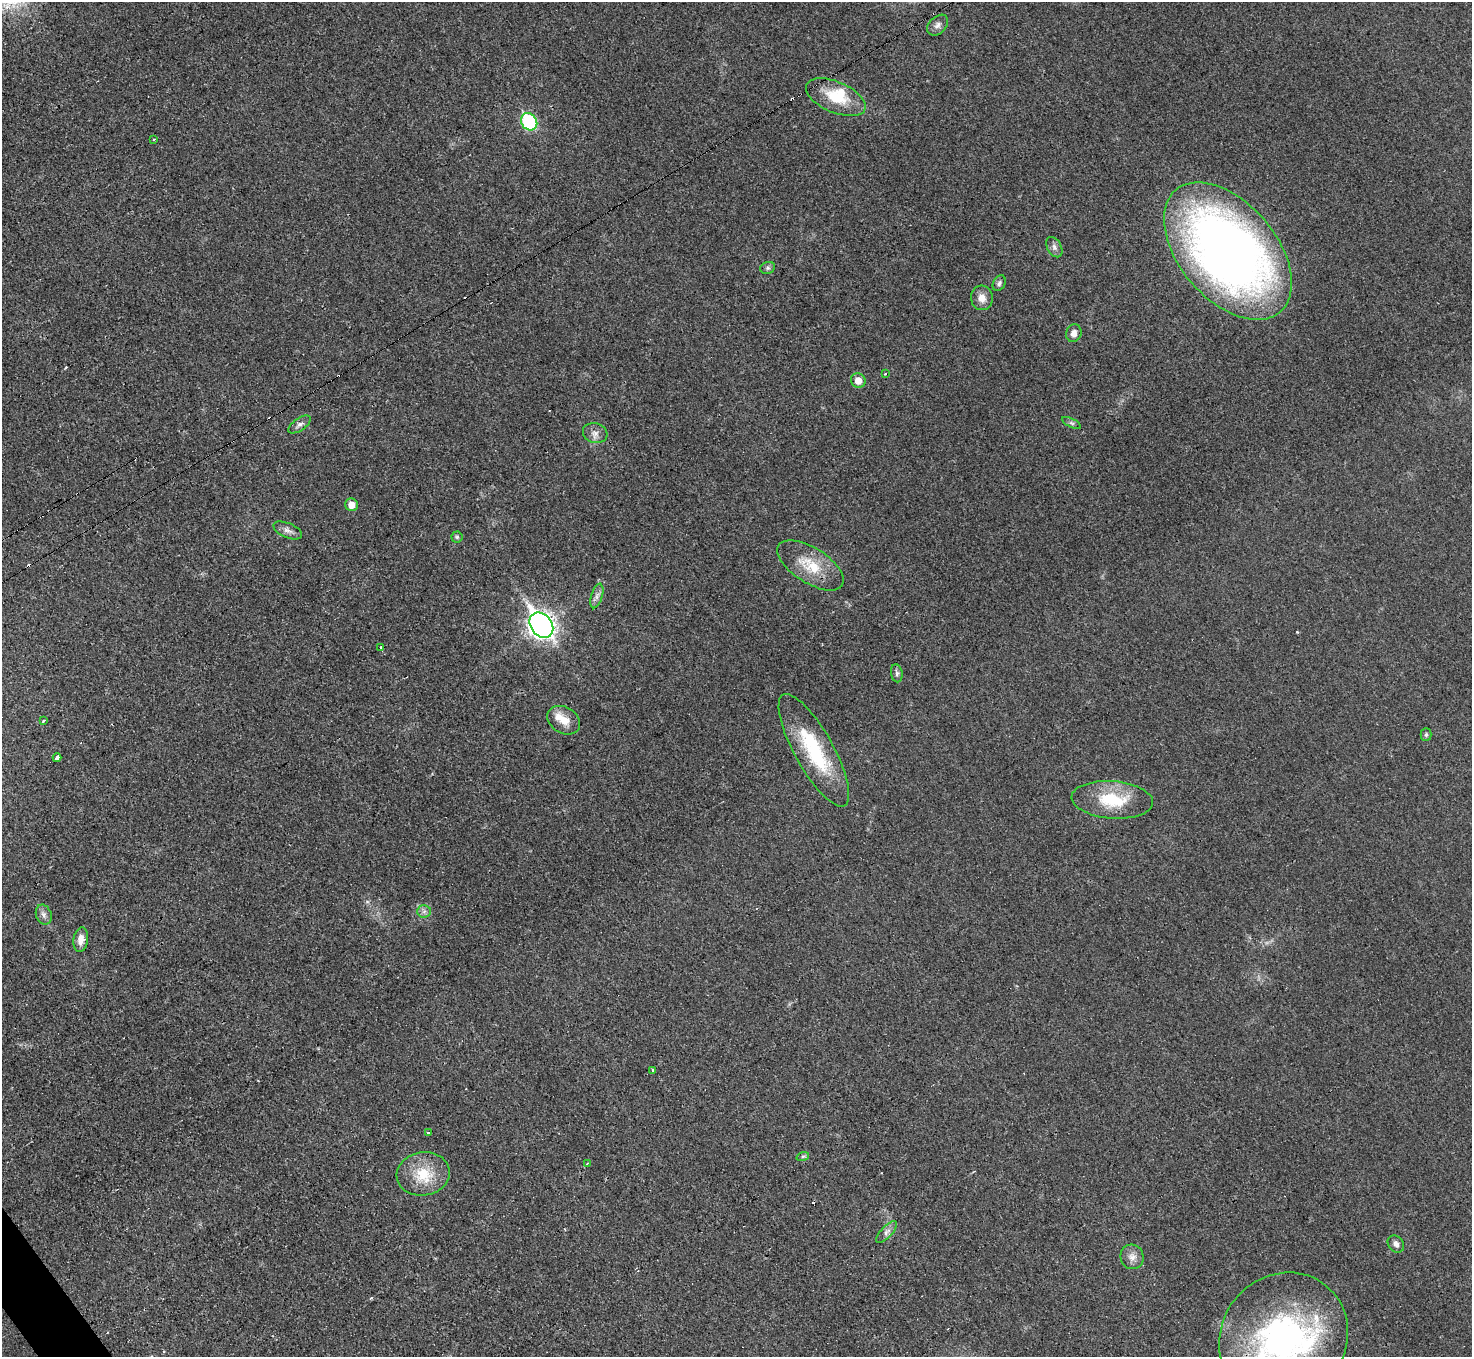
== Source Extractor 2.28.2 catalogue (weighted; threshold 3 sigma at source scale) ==
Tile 7 of 4 x 4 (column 3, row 2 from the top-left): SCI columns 2939-4408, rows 2868-4222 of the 5878 x 5872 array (HDU 1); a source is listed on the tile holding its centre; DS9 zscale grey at full resolution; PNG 1474 x 1359 px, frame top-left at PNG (2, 2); each listed source drawn as its Kron ellipse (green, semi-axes under 4 px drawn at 4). Shown black and unused: <1% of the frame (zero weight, under 3 of 4 exposures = <1% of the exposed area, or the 3 px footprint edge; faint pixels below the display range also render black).
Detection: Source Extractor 2.28.2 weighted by HDU 2 'WHT'; one run over the whole footprint, this tile lists its part. Background 0.0333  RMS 0.0044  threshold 0.0198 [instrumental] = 3 sigma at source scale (4.5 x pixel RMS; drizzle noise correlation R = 1.50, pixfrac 1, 0.05/0.05 arcsec/px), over >= 5 px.
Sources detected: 56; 1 inside a brighter object's white glare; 12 cosmic-ray / hot-pixel residue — neither listed nor drawn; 2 inside a brighter listed object's ellipse — not listed separately; the other 41 listed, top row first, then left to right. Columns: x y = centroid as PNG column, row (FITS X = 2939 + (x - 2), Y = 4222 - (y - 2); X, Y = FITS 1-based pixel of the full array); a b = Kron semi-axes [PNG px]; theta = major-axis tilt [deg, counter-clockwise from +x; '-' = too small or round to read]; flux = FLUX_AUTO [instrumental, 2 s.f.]
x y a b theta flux
938 25 12 8 45 2.1
836 97 32 15 -23 16
529 122 9 7 -53 38
154 139 3 2 - 0.53
1054 247 11 7 -59 1.7
1228 251 80 48 -50 370
768 268 7 6 - 0.98
999 283 8 6 62 1.2
982 298 12 11 - 3.9
1074 333 9 7 73 2.7
885 374 3 3 - 0.37
858 381 7 7 - 4.6
1072 423 10 4 -27 1.1
300 424 13 6 34 1.7
595 433 12 9 -17 2.7
351 505 6 6 - 4.2
288 530 15 7 -23 2.3
457 537 5 5 - 0.75
810 565 38 17 -32 14
597 596 13 5 73 2
541 625 14 10 -53 270
381 648 3 3 - 3.7
897 673 9 5 -80 1.3
564 720 17 13 -31 6.2
44 721 3 3 - 1.2
1426 735 6 5 - 0.78
814 750 63 19 -61 34
57 758 4 3 - 12
1112 800 41 19 -4 21
424 911 7 6 - 1.3
44 915 10 7 -69 2
81 940 12 7 82 3.6
653 1070 3 3 - 1.3
428 1133 3 3 - 2.2
803 1156 6 4 19 0.7
587 1163 3 2 - 0.5
423 1174 27 21 10 15
886 1232 14 5 47 2.1
1396 1244 9 7 -51 2.1
1132 1257 12 11 - 3.3
1283 1338 68 62 51 140
Isophote crosses this tile's border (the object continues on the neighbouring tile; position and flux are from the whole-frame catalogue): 1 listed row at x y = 1283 1338